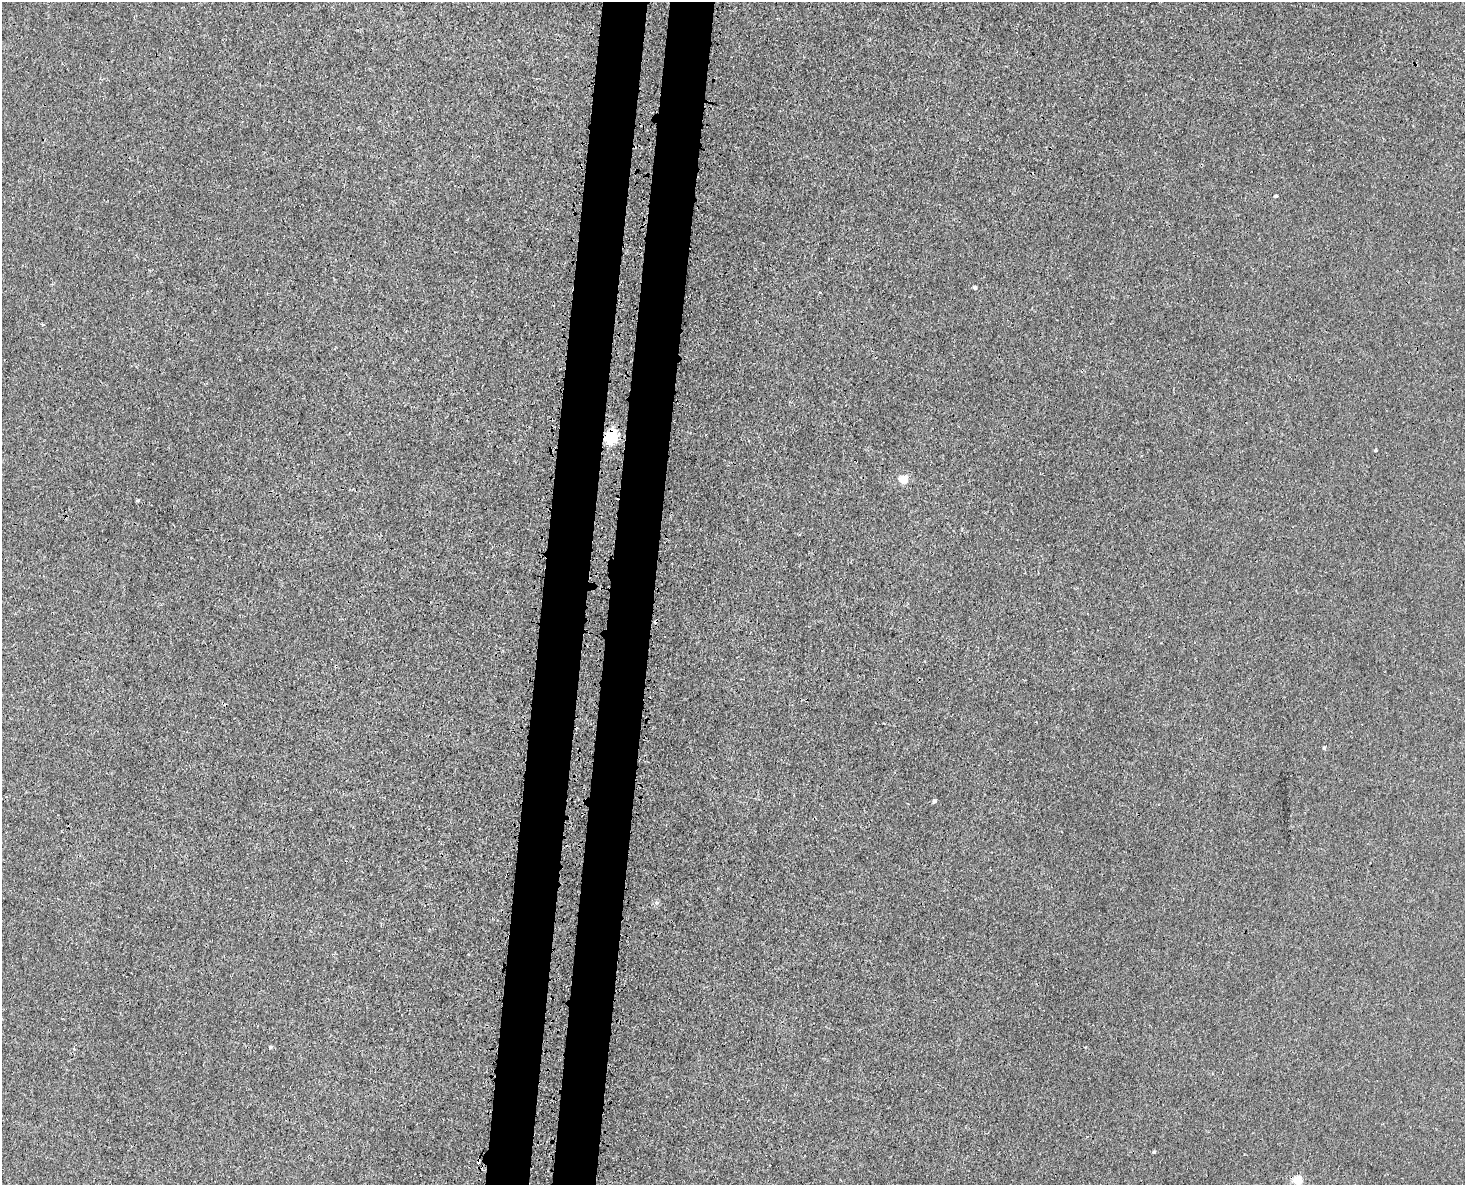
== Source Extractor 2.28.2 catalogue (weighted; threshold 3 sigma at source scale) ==
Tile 8 of 3 x 4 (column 2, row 3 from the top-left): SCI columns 1761-3223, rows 1241-2423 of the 4872 x 4844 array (HDU 1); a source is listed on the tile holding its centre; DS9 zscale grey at full resolution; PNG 1467 x 1187 px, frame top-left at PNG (2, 2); no overlay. Shown black and unused: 6% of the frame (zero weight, under 3 of 4 exposures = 7% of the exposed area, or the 3 px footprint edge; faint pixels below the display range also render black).
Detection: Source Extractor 2.28.2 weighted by HDU 2 'WHT'; one run over the whole footprint, this tile lists its part. Background 0.00847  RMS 0.0023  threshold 0.0102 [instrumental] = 3 sigma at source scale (4.5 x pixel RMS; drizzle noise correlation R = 1.50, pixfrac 1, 0.05/0.05 arcsec/px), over >= 5 px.
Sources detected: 12; all 12 listed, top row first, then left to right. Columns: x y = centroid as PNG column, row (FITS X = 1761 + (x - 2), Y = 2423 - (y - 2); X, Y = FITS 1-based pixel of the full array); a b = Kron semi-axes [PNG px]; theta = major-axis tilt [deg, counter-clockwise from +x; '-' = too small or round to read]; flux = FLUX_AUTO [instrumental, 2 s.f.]
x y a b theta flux
1276 196 4 3 - 0.27
975 288 4 4 - 0.36
42 324 4 4 - 0.37
611 437 6 6 - 40
1376 450 4 3 - 0.25
903 479 5 5 - 7.5
137 500 3 3 - 0.64
1324 748 4 3 - 0.35
934 801 4 4 - 0.5
270 1047 4 4 - 0.28
1154 1152 4 4 - 0.28
1298 1180 5 5 - 10
Overlapping masked pixels (flux is a lower limit): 1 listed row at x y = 611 437